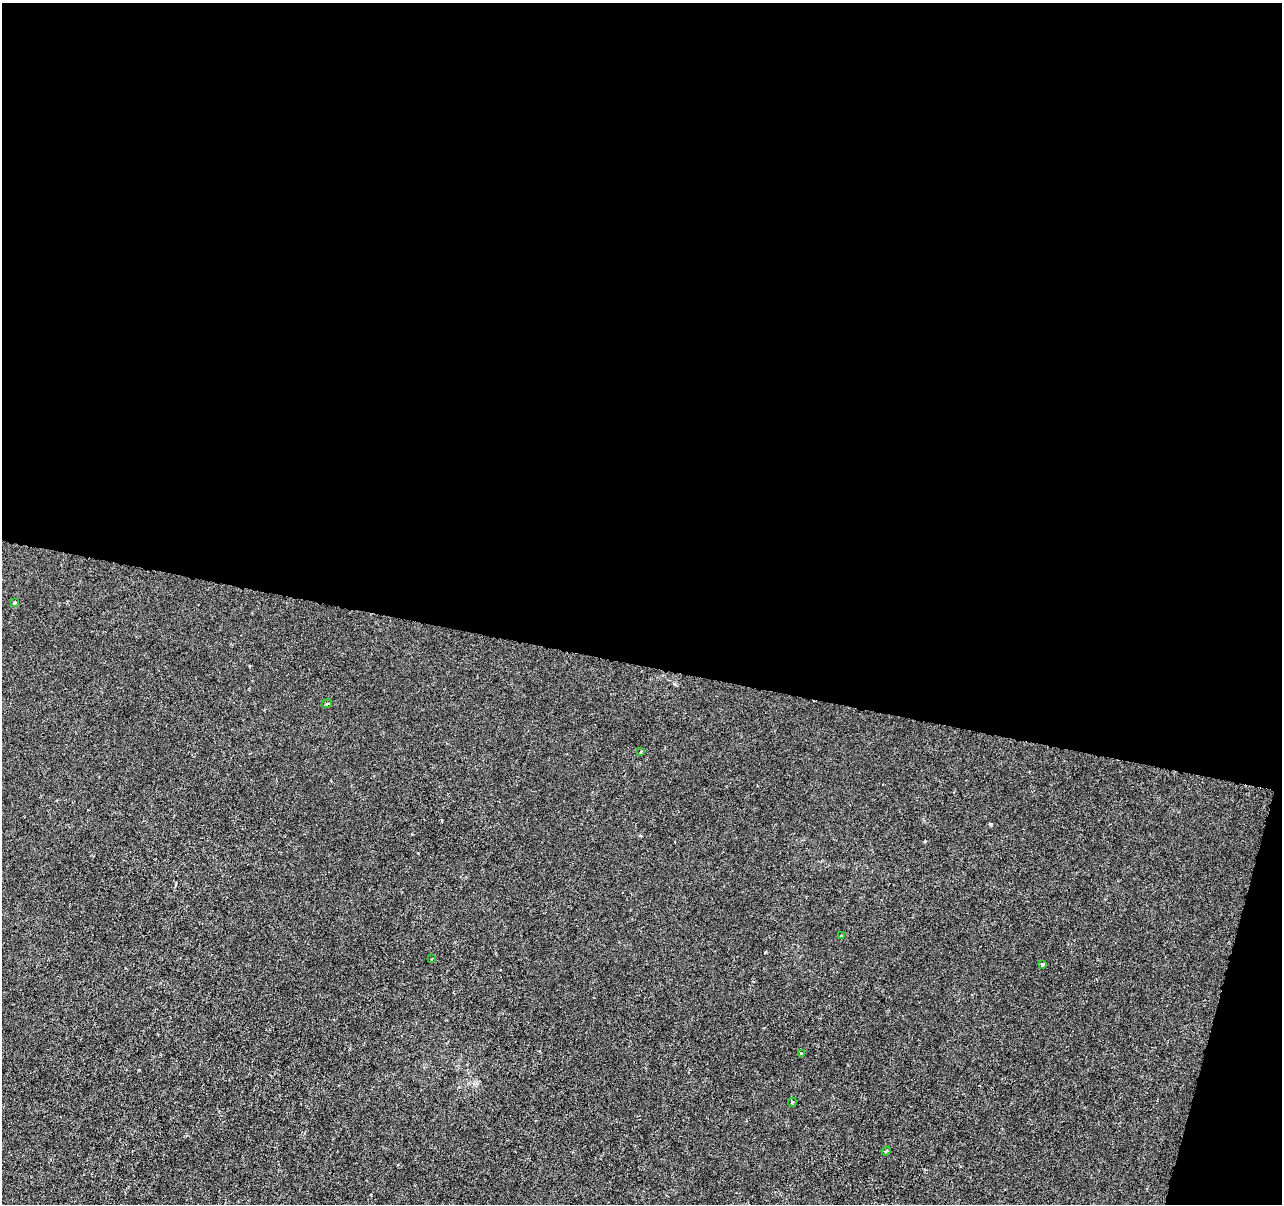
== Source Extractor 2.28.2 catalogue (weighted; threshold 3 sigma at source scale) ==
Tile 4 of 4 x 4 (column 4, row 1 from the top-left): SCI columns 3841-5120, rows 3828-5029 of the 5128 x 5312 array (HDU 1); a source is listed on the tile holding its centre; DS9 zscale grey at full resolution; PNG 1284 x 1206 px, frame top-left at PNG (2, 3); each listed source drawn as its Kron ellipse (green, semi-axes under 4 px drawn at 4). Shown black and unused: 57% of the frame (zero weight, under 3 of 6 exposures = <1% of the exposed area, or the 3 px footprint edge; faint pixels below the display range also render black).
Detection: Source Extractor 2.28.2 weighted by HDU 2 'WHT'; one run over the whole footprint, this tile lists its part. Background -4.65e-06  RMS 0.0013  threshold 0.00516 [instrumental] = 3 sigma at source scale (4.09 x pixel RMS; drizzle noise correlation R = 1.36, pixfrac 0.8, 0.0396/0.0396 arcsec/px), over >= 5 px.
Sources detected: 9; all 9 listed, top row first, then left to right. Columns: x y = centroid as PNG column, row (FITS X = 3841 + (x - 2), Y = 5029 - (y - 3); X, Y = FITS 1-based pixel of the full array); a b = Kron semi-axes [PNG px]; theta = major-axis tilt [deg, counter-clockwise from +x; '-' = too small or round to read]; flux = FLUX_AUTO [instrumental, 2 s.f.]
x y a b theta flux
15 603 4 3 - 0.24
327 704 5 3 - 0.2
641 752 3 3 - 0.16
841 936 3 3 - 0.25
432 959 3 2 - 0.098
1042 965 4 3 - 0.41
801 1054 4 3 - 0.31
792 1102 5 4 - 0.16
886 1151 5 3 - 0.11